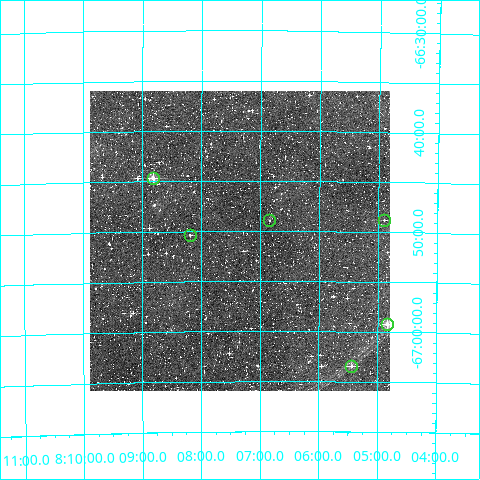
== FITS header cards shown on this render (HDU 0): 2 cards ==
NAXIS1  =                  300
NAXIS2  =                  300

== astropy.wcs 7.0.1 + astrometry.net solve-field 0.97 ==
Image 300 x 300 px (HDU 0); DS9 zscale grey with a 90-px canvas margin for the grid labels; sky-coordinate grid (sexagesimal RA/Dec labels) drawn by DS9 from the SOLVED WCS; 6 Tycho-2 reference stars matched to detected sources circled (green)
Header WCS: RA---TAN/DEC--TAN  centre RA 08:07:21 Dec -66:51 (121.84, -66.85 deg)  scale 6 arcsec/px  FOV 30.0' x 30.0'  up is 0 deg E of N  parity normal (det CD < 0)
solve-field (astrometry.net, Tycho-2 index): VERIFIED the header's WCS against the Tycho-2 star catalogue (verified at 2 index scales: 3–5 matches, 0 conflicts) and refined it, rather than solving blind
Solved WCS: RA---TAN-SIP/DEC--TAN-SIP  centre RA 08:07:21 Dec -66:51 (121.84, -66.85 deg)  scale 6 arcsec/px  FOV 30.0' x 29.9'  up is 0 deg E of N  parity normal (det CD < 0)
The solver's refit moves the header's centre by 2.1 arcsec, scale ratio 0.9995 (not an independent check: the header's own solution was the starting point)
Tycho-2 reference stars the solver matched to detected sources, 6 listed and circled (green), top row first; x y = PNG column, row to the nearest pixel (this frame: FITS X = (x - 90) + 1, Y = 300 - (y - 91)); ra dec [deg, ICRS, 3 dp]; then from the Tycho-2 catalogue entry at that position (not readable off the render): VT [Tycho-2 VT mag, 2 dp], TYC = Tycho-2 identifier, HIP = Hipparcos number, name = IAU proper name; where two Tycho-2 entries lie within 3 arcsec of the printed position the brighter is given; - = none
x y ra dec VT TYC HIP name
153 178 122.204 -66.744 10.39 8936-1826-1 - -
269 220 121.711 -66.816 11.93 8936-1034-1 - -
384 220 121.225 -66.814 12.31 8936-770-1 - -
190 235 122.047 -66.840 11.78 8936-2114-1 - -
387 324 121.209 -66.987 10.45 8936-220-1 - -
351 366 121.360 -67.057 11.12 8936-92-1 - -